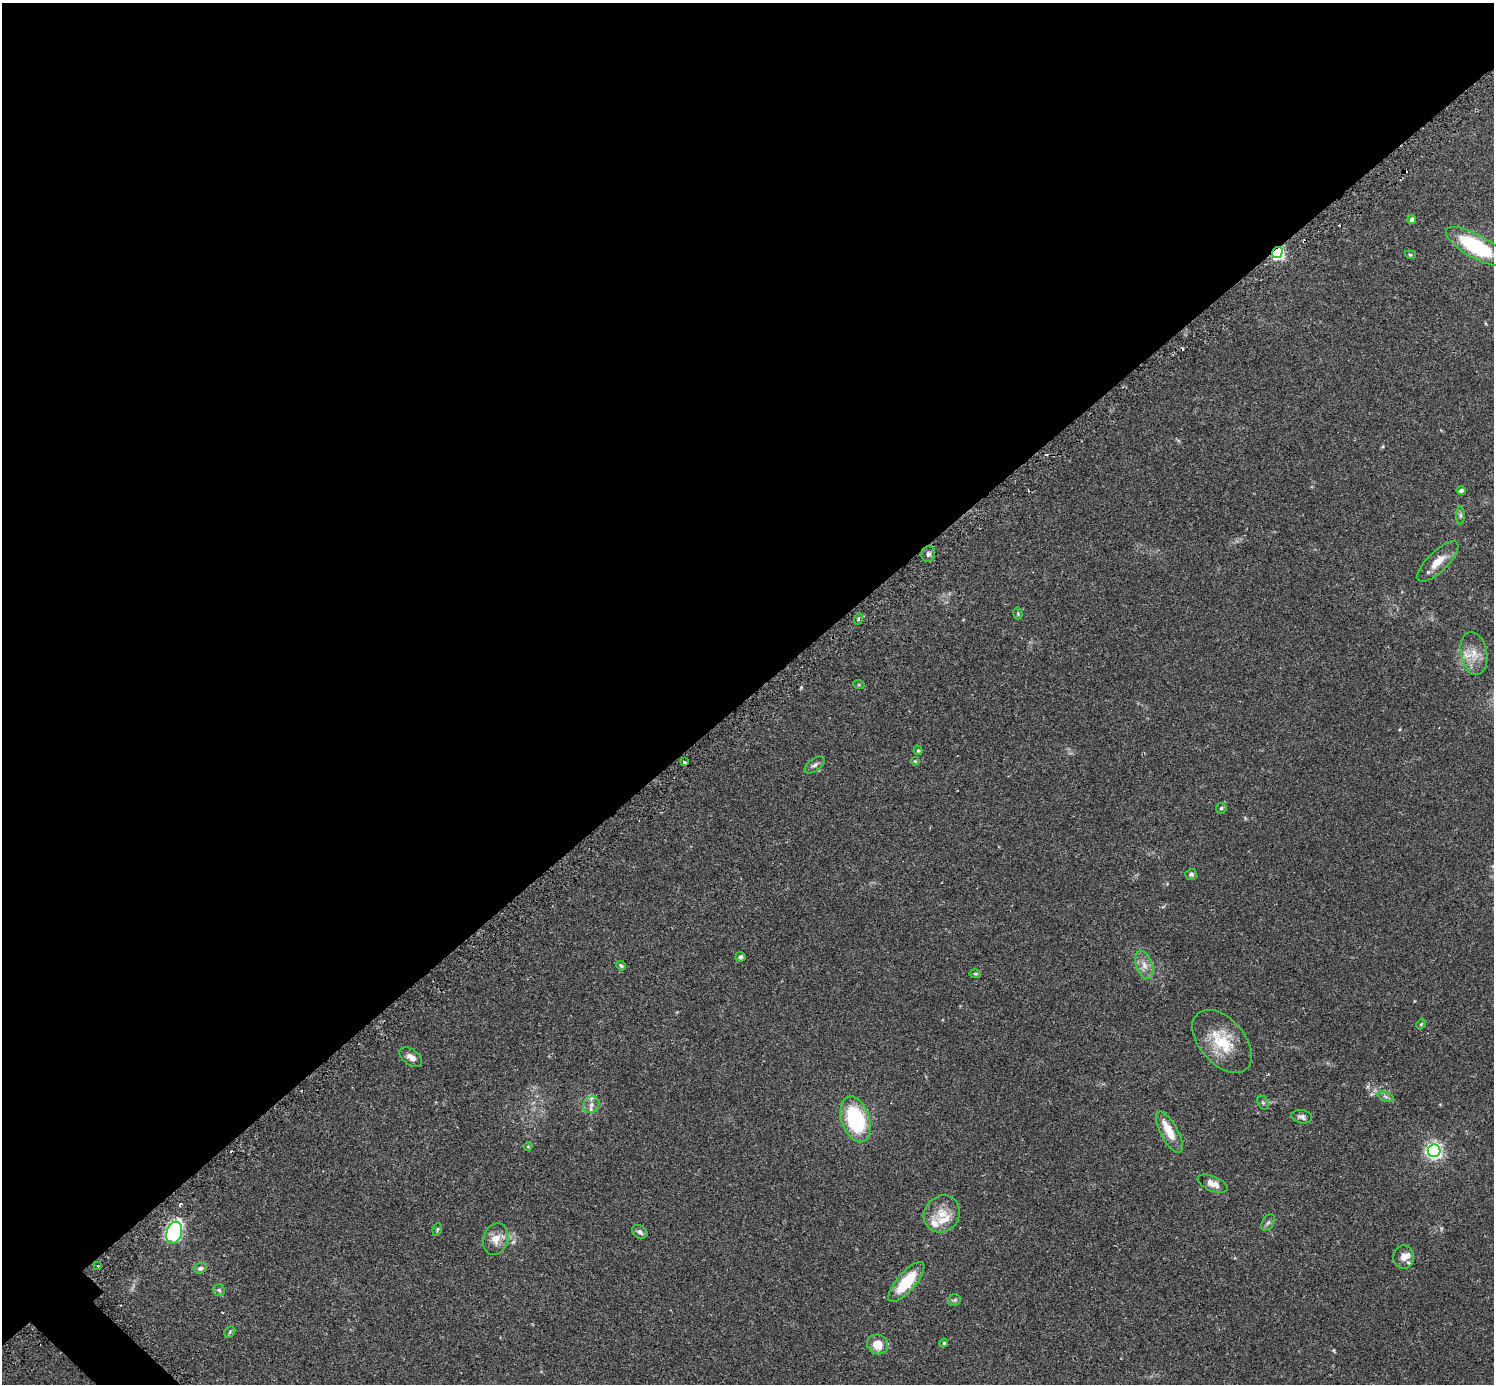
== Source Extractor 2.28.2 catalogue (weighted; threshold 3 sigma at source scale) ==
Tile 2 of 4 x 4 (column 2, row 1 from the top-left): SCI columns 1533-3024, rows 4338-5719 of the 6041 x 6041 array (HDU 1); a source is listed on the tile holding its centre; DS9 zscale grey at full resolution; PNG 1496 x 1386 px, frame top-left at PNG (2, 3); each listed source drawn as its Kron ellipse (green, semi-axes under 4 px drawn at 4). Shown black and unused: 51% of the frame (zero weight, under 2 of 3 exposures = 2% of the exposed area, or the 3 px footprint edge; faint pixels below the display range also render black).
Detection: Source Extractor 2.28.2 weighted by HDU 2 'WHT'; one run over the whole footprint, this tile lists its part. Background 0.102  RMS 0.0058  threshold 0.0261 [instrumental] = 3 sigma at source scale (4.5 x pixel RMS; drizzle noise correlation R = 1.50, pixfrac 1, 0.05/0.05 arcsec/px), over >= 5 px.
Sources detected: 61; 1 too faint to see at this stretch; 6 cosmic-ray / hot-pixel residue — neither listed nor drawn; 5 inside a brighter listed object's ellipse — not listed separately; the other 49 listed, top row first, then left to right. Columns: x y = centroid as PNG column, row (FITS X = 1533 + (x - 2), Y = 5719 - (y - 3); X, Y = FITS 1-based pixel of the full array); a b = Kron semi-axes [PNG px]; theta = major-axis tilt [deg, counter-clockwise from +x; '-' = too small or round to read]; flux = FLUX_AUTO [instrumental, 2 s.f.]
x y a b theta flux
1412 220 4 4 - 2.7
1476 246 33 11 -29 49
1277 252 6 5 - 120
1410 255 5 4 - 0.73
1461 491 4 4 - 1.8
1460 515 9 4 -90 1.2
928 554 8 7 - 2.2
1438 562 27 10 44 8.4
1018 614 6 4 -80 0.72
858 619 6 3 71 0.71
1474 653 22 13 -79 9.1
859 685 5 3 - 0.54
918 750 5 4 - 0.84
915 761 4 4 - 0.59
684 762 4 3 - 2.6
815 765 11 6 35 2
1221 808 5 5 - 0.89
1191 874 6 5 - 1.2
741 957 5 5 - 1.4
1144 965 14 8 -71 4.6
621 966 5 4 - 0.93
975 974 6 4 0 0.67
1421 1024 5 3 - 0.53
1222 1041 37 22 -49 23
411 1057 13 7 -34 3.4
1385 1097 9 4 -19 1.4
1263 1103 7 5 -62 1
591 1105 9 7 47 3
1302 1117 10 6 -11 2.1
856 1119 23 14 -72 49
1169 1132 23 8 -61 11
528 1146 4 4 - 0.6
1434 1151 6 6 - 200
1213 1184 16 7 -23 4.8
942 1214 19 17 51 11
1268 1222 9 5 62 1.6
437 1229 6 4 71 0.85
640 1232 8 6 -32 1.9
174 1233 11 7 72 120
496 1239 16 12 71 6.9
1404 1257 11 10 - 4.6
98 1266 3 3 - 0.45
200 1268 6 5 - 1.8
906 1282 25 9 49 21
219 1290 6 6 - 1.1
954 1300 6 5 - 1.1
230 1332 6 5 - 0.82
944 1343 4 4 - 0.69
878 1344 10 9 - 9.1
Overlapping masked pixels (flux is a lower limit): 2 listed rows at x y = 1277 252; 174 1233